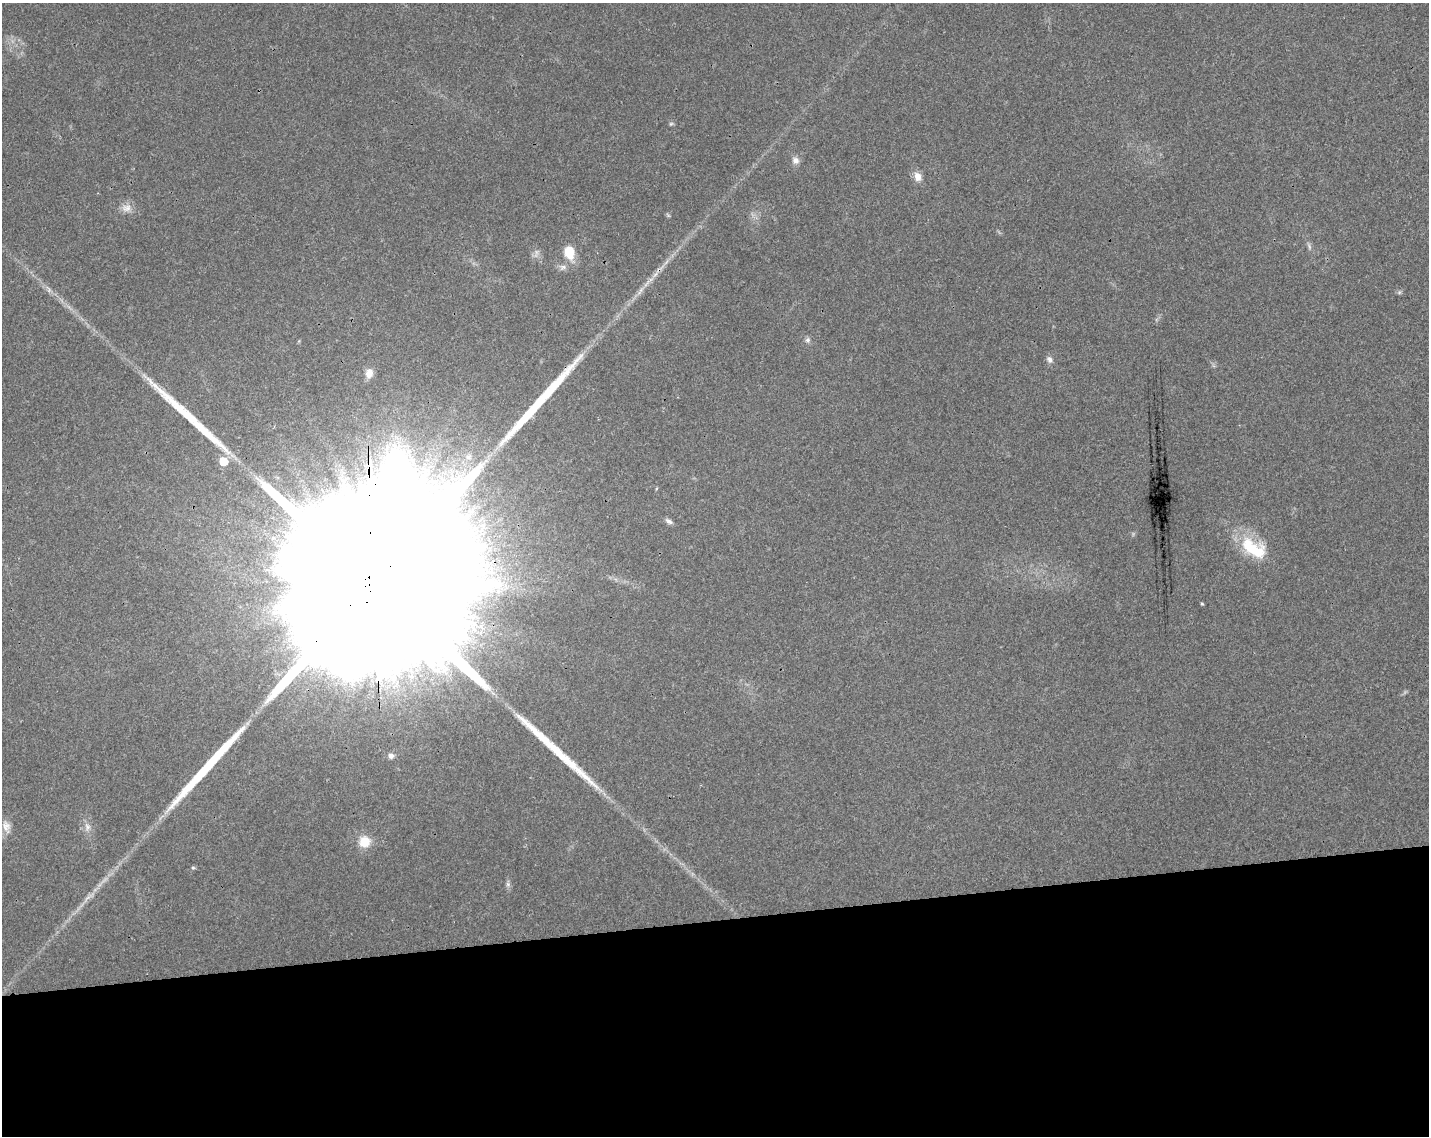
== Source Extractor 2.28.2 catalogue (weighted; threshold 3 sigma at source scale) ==
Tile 11 of 3 x 4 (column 2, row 4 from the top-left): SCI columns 1483-2909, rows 56-1189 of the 4348 x 4649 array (HDU 1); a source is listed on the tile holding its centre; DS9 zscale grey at full resolution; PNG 1431 x 1138 px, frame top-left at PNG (2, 3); no overlay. Shown black and unused: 19% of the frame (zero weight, under 3 of 4 exposures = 5% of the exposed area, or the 3 px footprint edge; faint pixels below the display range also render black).
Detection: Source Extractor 2.28.2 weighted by HDU 2 'WHT'; one run over the whole footprint, this tile lists its part. Background 0.025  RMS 0.0029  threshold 0.013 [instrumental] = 3 sigma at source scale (4.5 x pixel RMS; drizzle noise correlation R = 1.50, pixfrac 1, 0.0396/0.0396 arcsec/px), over >= 5 px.
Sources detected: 26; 1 too faint to see at this stretch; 4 long thin detections or spike segments (spike, bleed or trail) — not listed; the other 21 listed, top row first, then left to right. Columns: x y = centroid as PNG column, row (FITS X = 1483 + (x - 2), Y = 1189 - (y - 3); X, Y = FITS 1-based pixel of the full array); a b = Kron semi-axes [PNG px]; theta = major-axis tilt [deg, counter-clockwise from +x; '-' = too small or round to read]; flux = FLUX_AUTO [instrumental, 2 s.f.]
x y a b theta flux
671 124 6 5 - 0.46
795 160 10 9 - 1.6
918 177 12 9 -68 2.6
126 208 15 10 6 2.4
569 252 13 9 -75 7.7
563 267 10 6 -8 1.2
808 340 8 7 - 0.89
1049 359 9 7 -61 1.2
369 373 11 8 81 2.6
468 457 11 9 24 2.1
223 461 7 7 - 6.1
669 521 11 6 -30 1
1253 548 39 20 -32 14
374 584 133 34 -88 89000
1202 604 4 4 - 0.33
391 756 10 9 - 1.8
6 827 18 10 -74 2.6
87 827 13 7 -81 1.9
364 842 13 12 - 5.7
193 868 5 5 - 0.42
508 885 6 4 -20 0.55
Overlapping masked pixels (flux is a lower limit): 1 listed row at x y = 374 584